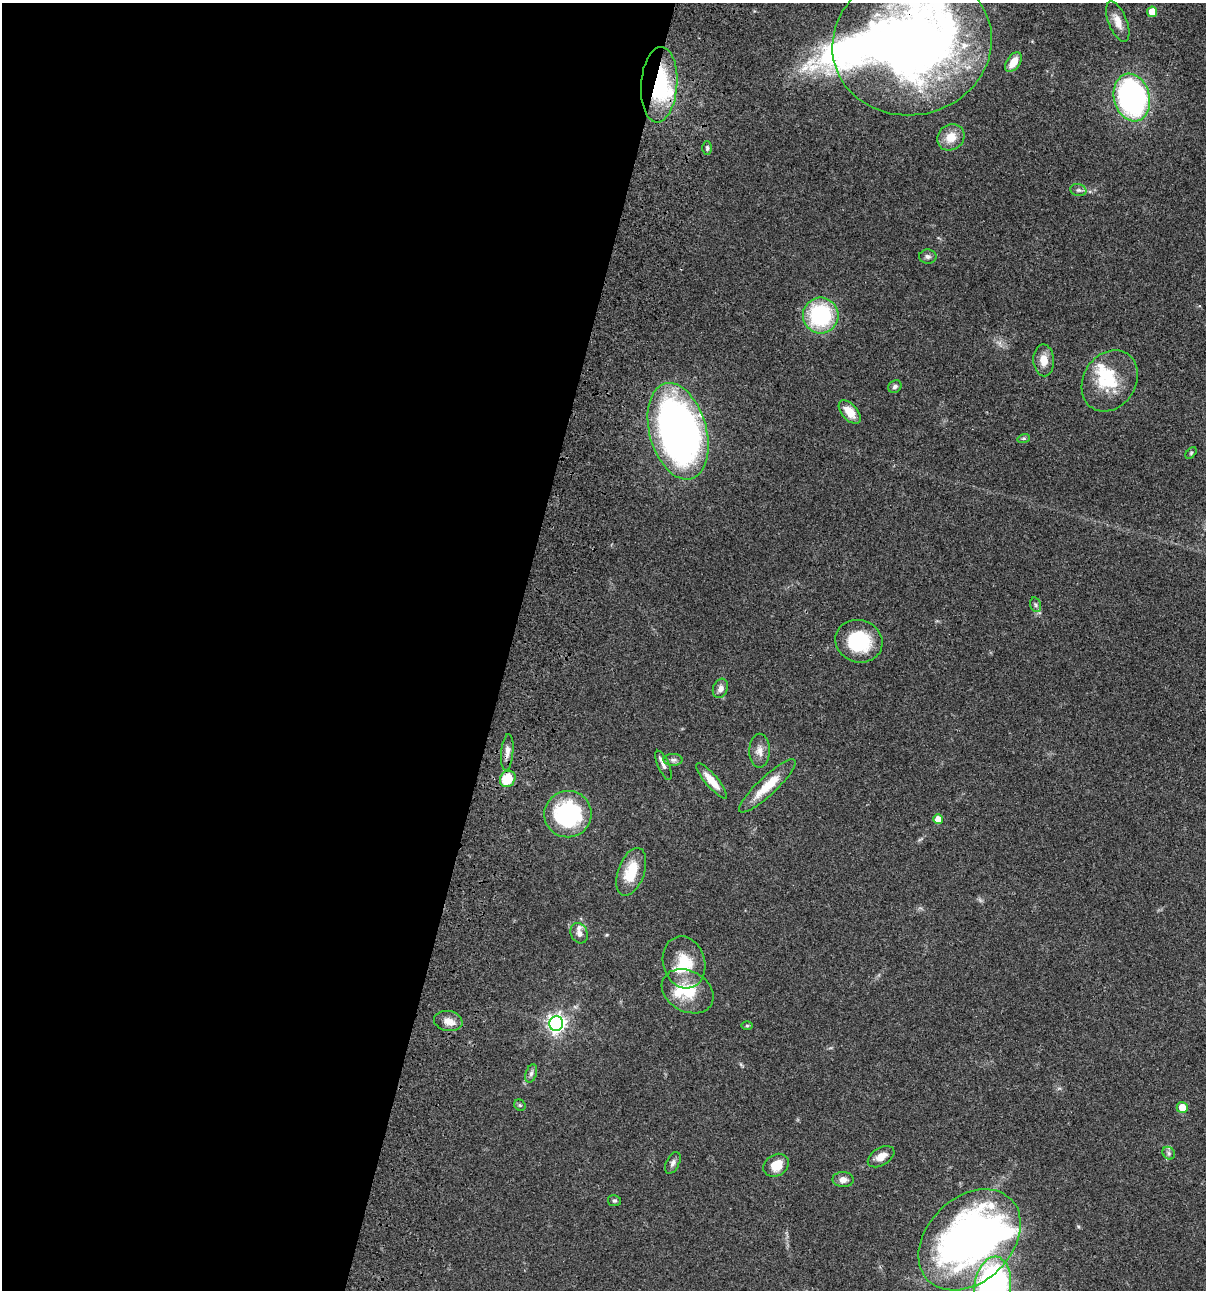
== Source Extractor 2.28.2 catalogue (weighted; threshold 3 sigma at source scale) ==
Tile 5 of 4 x 4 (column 1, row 2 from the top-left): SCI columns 234-1437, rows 2698-3985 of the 5407 x 5392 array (HDU 1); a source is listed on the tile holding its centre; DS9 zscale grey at full resolution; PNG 1208 x 1292 px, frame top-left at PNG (2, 3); each listed source drawn as its Kron ellipse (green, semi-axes under 4 px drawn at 4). Shown black and unused: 42% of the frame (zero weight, under 3 of 4 exposures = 9% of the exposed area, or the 3 px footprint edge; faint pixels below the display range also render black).
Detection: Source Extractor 2.28.2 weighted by HDU 2 'WHT'; one run over the whole footprint, this tile lists its part. Background 0.0474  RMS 0.0055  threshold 0.0247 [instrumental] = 3 sigma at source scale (4.5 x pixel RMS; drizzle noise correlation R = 1.50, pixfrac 1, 0.05/0.05 arcsec/px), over >= 5 px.
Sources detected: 58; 5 inside a brighter object's white glare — neither listed nor drawn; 5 inside a brighter listed object's ellipse — not listed separately; the other 48 listed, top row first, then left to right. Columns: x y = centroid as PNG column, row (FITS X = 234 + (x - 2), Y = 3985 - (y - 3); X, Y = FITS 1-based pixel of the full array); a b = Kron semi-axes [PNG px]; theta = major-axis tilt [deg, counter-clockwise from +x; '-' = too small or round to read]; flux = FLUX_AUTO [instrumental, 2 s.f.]
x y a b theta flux
1152 12 5 5 - 9.2
1118 22 21 9 -68 6.1
912 43 80 71 12 410
1013 62 11 6 56 6.3
659 85 38 18 86 46
1132 98 24 18 -76 140
951 137 14 12 35 8
707 148 7 4 -90 0.94
1078 190 8 6 -13 1.4
928 257 8 7 - 1.7
821 315 18 17 - 55
1044 360 16 10 -87 6.1
1110 381 32 26 57 24
895 387 7 6 - 1.4
850 412 14 7 -49 8.3
678 431 49 28 -74 310
1024 438 6 4 18 0.81
1191 453 7 4 46 0.76
1036 605 7 5 -73 1.1
859 641 24 21 -19 31
720 688 10 7 69 2.9
760 751 17 10 90 4.4
507 752 18 6 85 3.2
673 760 9 6 0 1.7
663 765 16 5 -66 2.3
508 779 8 7 - 14
712 781 22 6 -49 8.2
767 786 37 9 43 14
568 814 23 23 - 56
938 819 5 5 - 6.5
631 872 25 13 70 15
579 933 11 8 -63 2.4
684 962 26 21 -73 18
688 991 27 20 -29 19
448 1021 14 10 -11 4.4
556 1023 7 7 - 240
747 1026 6 4 0 0.66
531 1073 9 5 72 1.6
520 1105 6 5 - 0.78
1182 1107 5 5 - 7.8
1169 1153 7 5 -47 1.3
881 1157 14 8 32 4.9
673 1163 12 6 63 1.9
776 1165 13 10 29 8.9
843 1180 10 7 -2 3.3
614 1201 6 5 - 0.95
970 1240 58 42 44 280
993 1287 30 18 83 180
Overlapping masked pixels (flux is a lower limit): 2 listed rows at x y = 912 43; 659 85
Isophote crosses this tile's border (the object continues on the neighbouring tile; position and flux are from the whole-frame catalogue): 2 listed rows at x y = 912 43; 993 1287